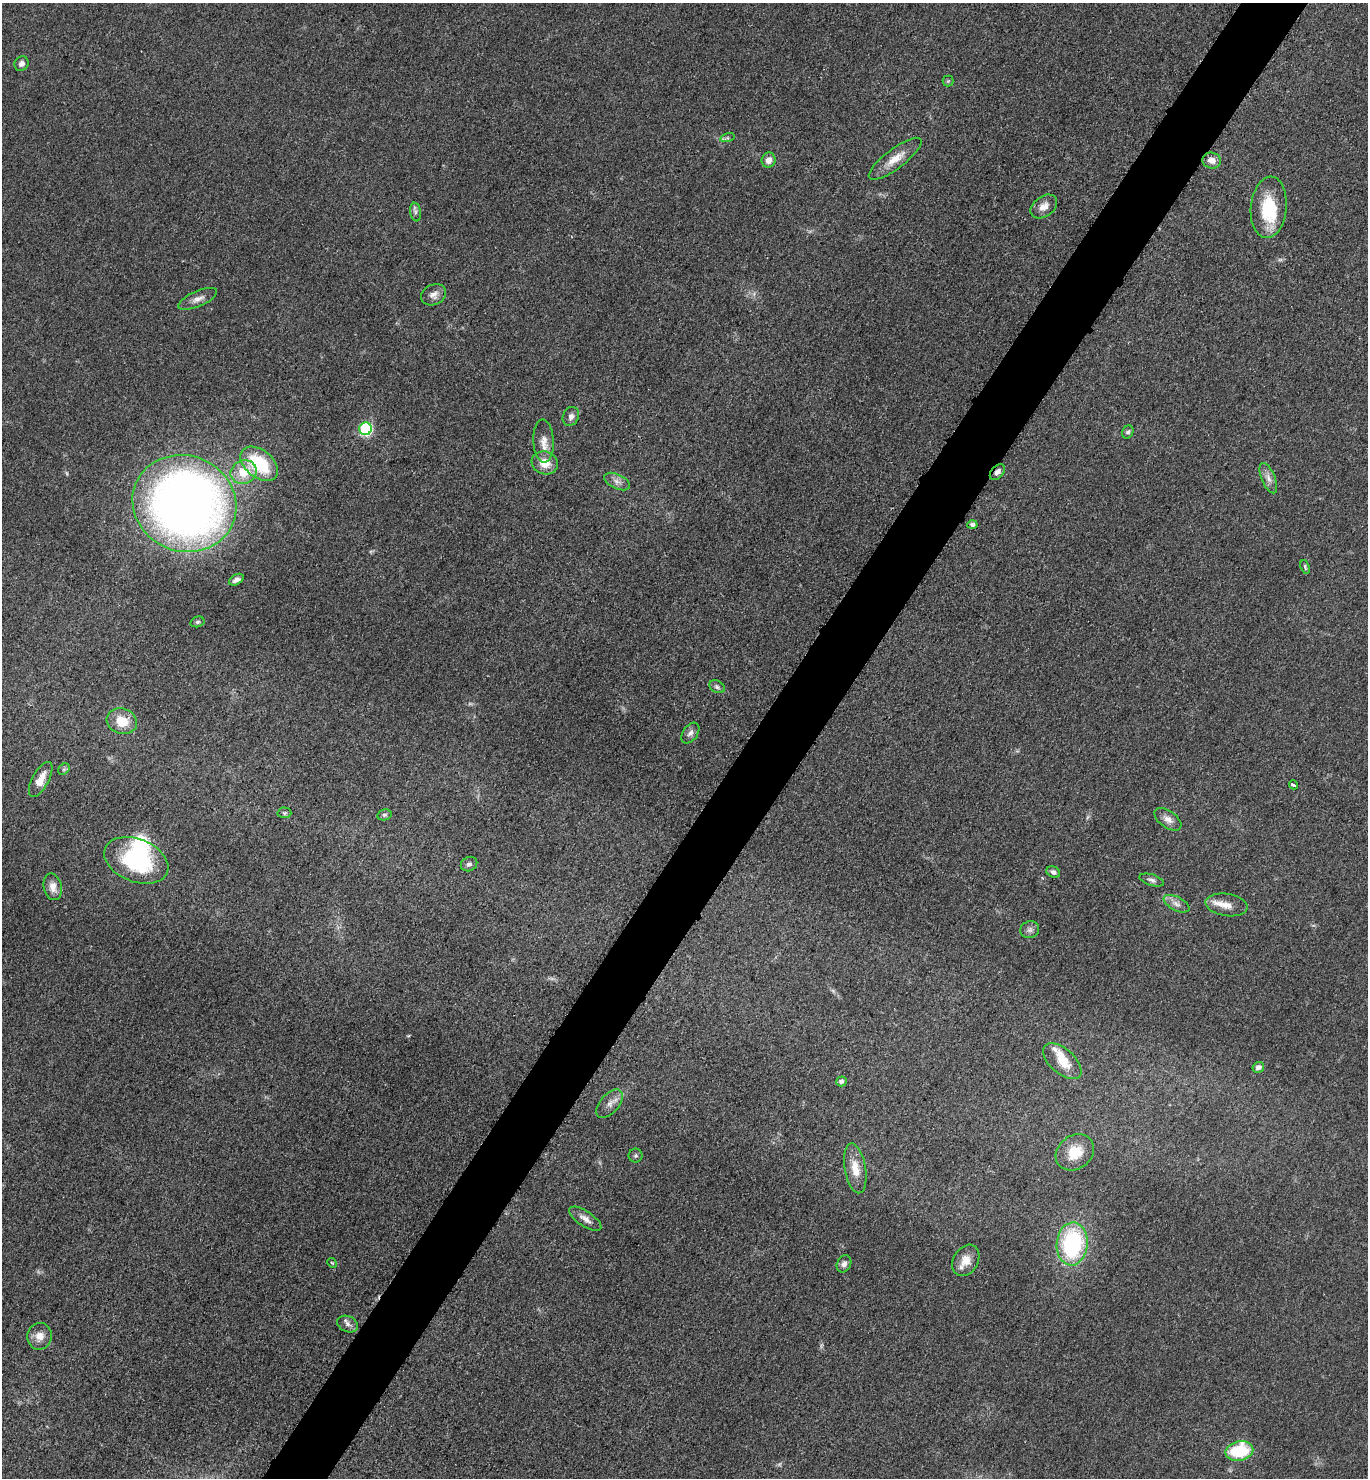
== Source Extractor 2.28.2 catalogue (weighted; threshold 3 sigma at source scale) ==
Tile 10 of 4 x 4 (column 2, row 3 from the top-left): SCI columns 1669-3034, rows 1488-2963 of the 5928 x 5924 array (HDU 1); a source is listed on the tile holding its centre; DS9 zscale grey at full resolution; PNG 1370 x 1480 px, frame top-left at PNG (2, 3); each listed source drawn as its Kron ellipse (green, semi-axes under 4 px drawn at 4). Shown black and unused: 5% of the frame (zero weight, under 3 of 5 exposures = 1% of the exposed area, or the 3 px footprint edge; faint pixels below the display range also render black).
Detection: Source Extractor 2.28.2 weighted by HDU 2 'WHT'; one run over the whole footprint, this tile lists its part. Background 0.0496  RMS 0.0058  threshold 0.0261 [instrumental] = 3 sigma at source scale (4.5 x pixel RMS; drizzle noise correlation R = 1.50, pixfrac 1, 0.05/0.05 arcsec/px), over >= 5 px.
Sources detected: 63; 1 too faint to see at this stretch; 2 inside a brighter object's white glare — neither listed nor drawn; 2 inside a brighter listed object's ellipse — not listed separately; the other 58 listed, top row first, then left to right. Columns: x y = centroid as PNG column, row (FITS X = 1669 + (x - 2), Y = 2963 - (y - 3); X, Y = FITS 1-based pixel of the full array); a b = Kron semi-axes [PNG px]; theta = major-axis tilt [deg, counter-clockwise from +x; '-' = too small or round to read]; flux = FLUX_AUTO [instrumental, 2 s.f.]
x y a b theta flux
21 64 7 6 - 2.5
948 81 5 5 - 0.77
727 138 7 4 17 1.2
895 159 32 10 37 9.5
769 160 7 7 - 3.8
1212 160 9 8 - 4.3
1044 206 15 10 36 5.3
1269 207 31 18 84 28
415 212 9 5 -81 1.5
434 295 13 10 24 3.6
198 299 21 7 24 4.3
571 416 10 7 66 2.3
365 429 6 6 - 77
1128 432 7 5 60 1.3
544 441 21 10 -87 6.1
545 463 13 11 -17 8.3
259 464 21 13 -39 33
244 472 13 11 22 13
997 472 9 6 49 2.8
1268 478 16 6 -68 3.8
617 481 14 7 -24 3.3
184 503 52 48 -22 510
972 525 5 4 - 1.8
1305 567 7 3 -72 0.87
236 580 8 5 30 2.4
197 622 7 5 15 1
717 687 8 6 -27 1.5
122 721 15 12 -19 12
690 733 11 7 55 2.5
64 769 6 5 - 1
41 779 19 8 61 7.7
1293 785 4 3 - 3.8
284 813 7 5 -1 1.1
384 815 7 5 13 1.2
1168 819 15 8 -35 4
136 860 33 21 -22 52
469 864 8 7 - 1.7
1053 872 7 5 -25 1.8
1152 880 12 5 -17 1.9
53 887 13 9 -78 4.7
1176 904 14 6 -28 3.3
1226 905 21 11 -9 6.9
1030 930 9 8 - 2.3
1062 1061 23 12 -41 11
1258 1067 6 5 - 2.1
841 1081 5 5 - 1.6
610 1104 17 9 49 4.5
1075 1152 20 16 37 14
636 1156 7 7 - 1.2
855 1168 25 10 -80 9.3
585 1219 19 7 -33 4.1
1072 1244 21 15 85 66
966 1260 16 12 60 7.4
332 1263 5 4 - 0.6
844 1264 9 7 65 2.6
348 1324 11 7 -24 2.5
39 1336 13 12 - 6
1239 1451 14 10 12 32
Overlapping masked pixels (flux is a lower limit): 1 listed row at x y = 997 472